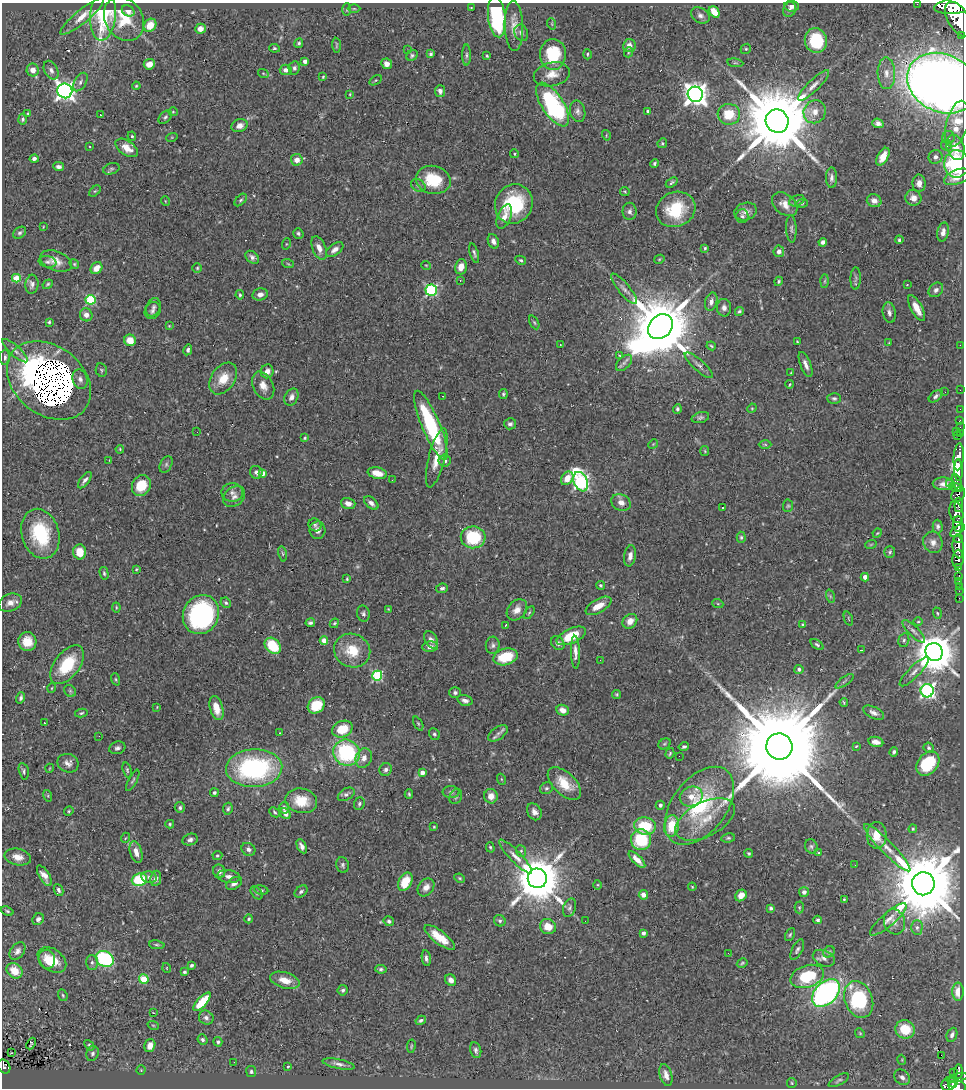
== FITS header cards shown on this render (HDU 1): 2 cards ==
NAXIS1  =                  962
NAXIS2  =                 1086

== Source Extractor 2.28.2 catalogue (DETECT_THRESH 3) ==
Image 962 x 1086 px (HDU 1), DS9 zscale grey, 1 PNG px = 1 image px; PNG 966 x 1090 px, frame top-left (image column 1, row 1086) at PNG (2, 3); each listed source drawn as its Kron ellipse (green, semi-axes under 4 px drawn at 4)
Background 0.669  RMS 0.032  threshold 0.0954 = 3 sigma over >= 5 px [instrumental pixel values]
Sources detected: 496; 1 with non-positive FLUX_AUTO (blend fragments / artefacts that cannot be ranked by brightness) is neither listed nor drawn; the other 495 listed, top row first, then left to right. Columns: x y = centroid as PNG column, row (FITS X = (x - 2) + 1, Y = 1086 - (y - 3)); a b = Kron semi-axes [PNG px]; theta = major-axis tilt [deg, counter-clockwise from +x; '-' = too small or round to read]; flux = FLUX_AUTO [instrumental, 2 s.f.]
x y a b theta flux
917 4 2 2 - 7.1
792 6 7 5 -6 8.4
955 6 21 8 6 4300
471 8 2 2 - 1.5
347 9 6 3 89 2.1
354 9 6 4 0 3.3
789 10 8 6 65 7.7
128 11 7 5 -30 11
714 12 6 4 -50 37
103 15 25 12 85 190
700 15 10 7 -32 8.8
82 16 27 6 40 24
497 17 20 8 -83 230
124 19 23 18 -56 68
958 19 19 10 -58 4700
552 24 6 3 -72 2.1
150 25 7 6 - 29
514 26 25 9 -88 23
200 29 5 5 - 15
521 33 8 6 -69 8.5
962 36 3 3 - 77
816 40 12 11 - 110
299 43 5 4 - 4.1
336 45 7 3 -86 2.4
629 46 6 6 - 15
274 48 5 4 - 3
746 49 5 5 - 3
407 50 2 2 - 2.1
629 52 5 3 - 2
431 54 4 3 - 3.9
553 54 15 13 89 100
587 54 5 3 - 2.3
412 55 6 5 - 4
466 55 10 4 90 5.1
487 56 3 3 - 2.2
305 61 4 4 - 7.3
735 63 8 4 -8 3.8
149 64 6 5 - 15
387 64 5 5 - 11
294 68 7 5 79 6.1
33 70 6 6 - 18
51 70 10 6 -62 9
286 70 6 5 - 10
263 73 5 3 - 2.2
886 73 16 9 -88 21
552 74 18 11 12 28
323 77 4 3 - 2.4
376 80 7 4 31 2.9
80 82 10 6 58 8.2
942 83 36 29 -25 3200
813 85 21 5 44 16
136 86 4 4 - 2.3
65 91 7 7 - 1100
440 91 6 5 - 7.4
350 94 3 3 - 1.7
695 94 7 7 - 2000
553 105 25 11 -57 340
578 111 11 7 -76 8.7
647 111 3 3 - 3.8
173 112 5 4 - 2.4
815 112 12 11 - 23
28 113 3 2 - 1.8
729 114 11 10 - 59
100 115 2 2 - 3.1
165 117 8 5 45 4.8
23 119 5 4 - 3.5
777 121 12 11 - 34000
878 123 5 4 - 6.5
957 124 24 11 75 60
240 126 8 6 19 13
606 135 5 3 - 2
132 136 5 4 - 2.7
172 137 6 4 18 2.4
948 137 6 6 - 5.6
662 143 5 4 - 2.8
946 145 6 5 - 5.7
90 146 3 2 - 2.8
127 148 12 7 -35 25
956 148 13 8 -73 39
514 154 4 4 - 2.2
883 157 10 5 60 23
935 157 7 6 - 8.6
34 159 4 4 - 6.7
297 160 6 6 - 18
655 163 4 4 - 3.7
956 164 14 12 89 180
59 167 5 4 - 6.6
111 169 8 5 18 4.8
957 177 14 7 21 18
832 178 10 5 90 8.6
433 180 17 14 -14 80
672 182 6 4 34 3.9
919 183 9 6 -90 15
418 186 8 6 -33 5.4
95 191 7 4 43 3.3
625 191 5 4 - 2.4
913 198 8 7 - 14
241 200 7 4 46 3.8
165 201 5 3 - 1.7
797 201 8 5 23 4.8
874 201 7 6 - 13
802 203 6 4 17 2.9
514 204 20 18 57 130
785 204 14 10 -39 22
676 209 20 17 24 96
630 211 8 7 - 7.6
745 212 11 8 17 12
742 216 7 6 - 5
504 217 13 6 67 16
43 227 4 2 - 1.4
791 229 13 5 -87 7
943 232 9 5 77 12
20 233 7 5 37 4.5
298 233 5 5 - 4.5
899 240 4 3 - 3.5
493 241 7 5 -68 9.7
823 242 4 4 - 7.2
286 244 5 3 - 1.9
319 248 12 6 -69 17
705 248 4 4 - 2.7
335 250 10 5 38 12
779 251 6 5 - 8.6
474 253 10 4 -74 5
252 257 8 5 -40 7.5
659 259 5 4 - 2.2
521 260 5 4 - 3.8
56 261 16 9 -21 18
48 262 9 5 -11 5.3
74 264 5 4 - 2.8
288 264 6 3 -20 2.5
426 265 5 3 - 1.7
461 267 8 6 76 18
96 268 6 5 - 22
197 268 4 4 - 2.9
16 278 4 4 - 58
856 278 11 5 88 5
460 281 3 2 - 53
779 281 5 4 - 3.6
825 281 6 4 88 3.2
32 284 9 6 84 8.7
48 284 5 4 - 3.1
907 285 3 2 - 1.2
624 289 19 5 -51 11
431 290 6 5 - 290
936 290 8 6 45 8.2
260 294 8 6 12 9.7
240 295 4 3 - 2.9
90 300 5 5 - 170
711 302 9 6 73 9.8
153 307 9 7 65 7.4
724 308 9 7 -82 11
917 308 14 5 -62 24
153 311 9 7 53 7.5
739 311 5 4 - 4.1
889 313 10 6 -79 9.1
86 315 6 6 - 12
49 322 4 3 - 3.2
534 322 7 4 -63 3.3
169 326 3 3 - 1.7
660 327 14 11 45 24000
130 340 6 5 - 27
797 341 3 2 - 1.6
889 343 4 2 - 1.4
560 345 3 2 - 2.4
960 345 2 2 - 50
711 346 5 3 - 2.8
188 350 5 4 - 5.6
15 351 16 5 -42 10
620 356 4 4 - 2.2
5 357 7 5 87 6.3
624 363 10 6 46 7.5
699 365 18 5 -42 11
806 365 13 5 -68 12
101 370 7 5 -76 3.3
267 371 7 6 - 16
791 373 4 2 - 1.5
223 378 17 11 55 41
80 379 10 7 -73 9.1
49 381 46 34 -39 6300
790 384 4 3 - 2.4
263 386 15 10 -63 20
960 390 2 2 - 5.7
945 392 2 2 - 1.1
503 394 5 4 - 3.6
443 396 3 2 - 2.2
936 396 8 4 39 5.9
291 397 9 6 62 9.4
834 398 7 5 -2 4.7
752 408 5 4 - 2.2
677 409 4 4 - 4
960 409 2 2 - 8.7
700 417 9 5 16 5.3
960 421 3 3 - 24
510 424 6 5 - 5.8
431 425 37 9 -67 210
960 427 2 2 - 12
956 431 3 2 - 55
197 432 2 2 - 3.5
960 433 3 2 - 5.4
958 436 3 2 - 4.2
305 438 4 3 - 2.8
653 444 5 4 - 2.2
765 444 6 4 -1 3
120 449 4 3 - 2.2
705 451 5 4 - 2.3
959 457 13 5 85 1100
437 458 30 8 76 43
109 460 2 2 - 6.2
445 461 6 6 - 8.9
166 464 9 5 64 5.5
958 470 10 4 -89 1500
256 472 6 6 - 7.5
262 473 4 4 - 16
377 473 10 5 -12 27
567 478 7 5 53 27
85 480 10 4 52 8.8
392 480 2 2 - 5
581 482 10 7 -68 560
957 482 9 4 -68 480
950 483 3 2 - 12
944 484 11 6 -2 14
141 486 11 9 59 54
956 488 7 3 -16 350
232 492 11 9 -2 13
958 495 8 6 58 420
234 497 12 9 42 13
348 503 7 5 -17 13
371 503 8 5 -41 9.6
621 503 10 8 -30 15
959 505 7 3 85 280
788 506 6 5 - 3.5
722 507 3 2 - 2.2
956 512 11 7 -76 1100
958 524 8 5 -86 1500
315 525 7 6 - 4.6
938 526 7 5 -89 5.7
317 530 9 8 - 12
957 530 8 4 37 790
877 533 5 4 - 2
40 534 25 18 -73 130
473 537 12 11 - 120
741 537 5 4 - 3.7
959 538 4 3 - 440
933 542 11 9 -68 14
871 544 6 3 19 2.1
958 547 11 5 -82 980
79 552 7 6 - 37
890 552 6 5 - 4.3
282 554 8 4 -81 4
630 556 10 6 80 12
958 559 9 5 85 300
959 567 3 3 - 84
136 569 4 3 - 2.2
104 573 6 4 -75 3.6
959 576 4 3 - 37
865 577 4 4 - 12
347 579 4 3 - 2.6
959 581 2 2 - 6.6
600 585 5 4 - 3.4
959 586 2 2 - 7.2
442 588 6 4 6 5.9
959 591 3 2 - 2.6
830 596 7 4 -72 3.4
959 598 2 2 - 4.7
10 603 12 8 22 15
226 603 5 5 - 4.2
718 604 5 3 - 2.2
598 606 14 6 30 28
116 607 5 3 - 2.4
388 609 4 3 - 1.9
517 610 12 9 50 18
529 613 7 3 54 3
937 613 6 4 -71 2.4
363 614 8 6 -74 5.6
201 615 20 17 63 380
848 619 7 2 -69 1.8
630 621 8 6 46 19
918 622 4 3 - 2.1
310 623 4 3 - 4.5
334 623 5 4 - 3.2
802 624 3 2 - 1.9
506 625 3 2 - 2
914 631 15 5 -45 9.4
571 636 16 7 25 61
431 640 9 6 -63 11
904 640 7 5 76 4.4
324 641 4 4 - 28
27 642 9 9 - 31
558 643 8 6 -49 8.5
493 645 9 7 81 6.8
817 645 7 4 -37 4
273 646 9 7 -44 79
430 647 8 5 3 9.9
861 650 3 2 - 3.3
352 651 18 16 -25 61
575 652 16 4 -88 13
934 652 9 8 - 7700
506 657 12 8 16 70
600 660 3 2 - 2.7
67 665 22 12 53 85
799 669 4 4 - 6.2
914 672 20 5 45 12
377 676 5 5 - 190
116 679 6 4 -71 2.6
844 681 11 2 35 4
52 688 5 3 - 1.8
70 691 6 5 - 3.5
927 691 6 6 - 570
455 693 6 5 - 5.3
617 694 4 4 - 2.9
21 698 6 4 73 4.9
465 700 8 5 -17 9
844 702 4 3 - 2.5
316 705 9 7 38 73
157 707 3 2 - 1.6
216 708 12 6 -74 30
563 710 6 5 - 16
81 713 6 4 12 3.1
874 713 11 5 -26 11
44 723 3 2 - 7.1
418 723 7 4 -63 3.2
342 729 10 8 23 52
280 733 2 2 - 1.8
498 733 11 6 35 8.2
434 734 6 5 - 4.1
99 736 3 2 - 1.6
876 742 7 5 -11 12
664 744 6 5 - 3.1
779 746 13 13 - 86000
856 746 3 3 - 1.8
684 747 5 4 - 4.3
117 748 8 6 17 6.5
929 748 5 4 - 3.9
894 752 4 4 - 4.6
346 753 13 12 - 220
670 753 5 4 - 3.1
679 756 2 2 - 1.1
364 758 10 8 66 16
68 763 11 9 -21 12
928 764 14 10 50 120
50 768 4 3 - 1.7
254 768 28 19 2 330
127 770 7 4 -73 3.4
386 770 6 6 - 6.9
24 771 8 5 -76 4.7
422 773 4 4 - 16
501 779 5 3 - 2.2
133 780 12 4 62 4.4
564 784 20 11 -43 49
547 788 7 5 29 4.2
451 792 8 6 0 6.5
214 793 4 4 - 4.8
346 794 9 5 30 5.7
409 794 5 3 - 3.1
48 796 6 4 -73 2.5
491 796 7 6 - 18
456 797 8 6 62 4.9
691 797 12 9 21 24
301 801 16 12 -12 50
359 804 6 5 - 4.1
660 805 4 4 - 5.7
699 806 45 27 52 190
180 808 5 5 - 4.5
284 808 6 5 - 6.1
228 809 6 4 81 4.4
69 811 5 4 - 2.6
275 812 6 3 -44 3
534 812 9 6 -59 11
285 814 6 4 -50 11
705 819 32 17 27 55
170 824 4 4 - 2.5
645 826 11 8 -12 83
672 826 10 7 81 63
434 827 4 3 - 2
913 829 4 3 - 2.6
877 835 13 10 90 38
125 838 5 3 - 2
728 838 7 4 8 3.7
190 840 8 5 19 7
641 840 10 10 - 100
302 846 7 4 -63 9.4
811 846 7 6 - 4.5
490 847 5 4 - 2.9
887 848 32 6 -46 27
248 849 7 6 - 8.4
521 851 6 5 - 3.8
136 852 11 6 -74 18
749 853 4 4 - 2.8
819 853 4 2 - 1.6
217 856 5 4 - 2.8
515 856 23 5 -45 18
18 857 13 8 -12 20
637 860 11 4 -45 18
343 865 8 6 -78 5.1
855 865 2 2 - 1.2
219 871 7 6 - 9.1
44 876 11 5 -59 14
229 876 11 6 -6 12
149 877 8 5 -10 6.1
156 878 7 5 80 9
460 878 5 3 - 2.7
537 878 10 9 - 12000
139 880 8 6 17 100
405 882 10 6 61 54
234 883 9 5 30 11
923 884 11 11 - 30000
598 885 5 3 - 2.2
426 887 10 7 52 13
692 887 4 3 - 2.2
58 890 6 4 -65 5.6
261 890 7 4 -11 4.6
301 891 7 5 40 5.4
804 892 5 5 - 7.2
257 893 7 5 -51 4
643 895 4 4 - 12
741 895 6 5 - 17
844 900 4 3 - 2.8
799 907 6 4 -89 2.9
570 908 9 6 71 6.6
771 908 4 4 - 4.3
7 911 6 4 -21 3.5
38 919 6 5 - 6.6
249 919 4 4 - 3.1
888 919 23 6 41 19
817 920 4 4 - 4.1
389 921 5 4 - 5.1
500 921 6 5 - 4.4
585 921 2 2 - 2.3
894 922 13 10 -71 15
548 927 8 7 - 31
917 927 7 5 89 5.8
643 933 4 3 - 8
790 935 7 4 63 3.4
440 937 18 6 -37 40
157 945 8 4 -7 3.7
797 950 11 5 63 6.5
17 951 10 6 51 9
829 952 6 5 - 3.8
728 953 2 2 - 1.9
426 958 8 4 -80 6.3
824 958 11 7 -24 11
47 959 9 8 - 19
105 959 9 7 -28 230
52 960 16 11 -38 47
92 962 7 6 - 5.9
742 963 6 3 31 3.1
192 965 4 3 - 4.1
167 968 5 3 - 1.6
381 969 6 4 -8 4.6
14 971 9 7 -40 34
185 972 4 3 - 3.5
807 976 17 11 18 100
144 979 5 4 - 90
285 980 15 8 -16 29
451 980 6 5 - 11
343 990 5 5 - 4.8
958 992 9 5 -90 27
826 993 16 11 44 580
63 995 6 4 -69 2.8
859 999 19 14 -69 180
202 1002 11 5 48 77
153 1013 3 2 - 1.2
206 1018 7 6 - 8.3
421 1020 5 4 - 5
153 1025 6 3 -19 2.1
905 1029 10 9 - 59
860 1033 5 4 - 2.7
952 1035 7 5 66 8.2
202 1040 5 4 - 5.1
218 1042 5 4 - 4.3
31 1044 6 2 67 2.6
89 1045 6 4 -49 3.5
150 1046 7 5 74 16
411 1046 7 3 81 2.7
476 1050 8 5 -76 6.4
11 1053 3 2 - 4.3
92 1053 8 6 69 6.3
941 1055 2 2 - 660
902 1060 5 3 - 1.9
234 1062 2 2 - 2.3
339 1064 16 4 -11 9.6
288 1066 3 2 - 1.9
4 1067 7 5 -59 88
141 1070 4 4 - 2.2
251 1071 5 5 - 4.1
959 1072 7 3 89 170
954 1073 3 2 - 9.3
666 1075 11 6 -74 13
902 1077 8 7 - 9.4
957 1078 11 3 14 200
839 1080 11 5 29 5.7
792 1083 5 4 - 2.5
953 1083 5 3 - 230
949 1084 7 6 - 320
957 1087 9 6 -11 490
At the frame edge (FLAGS 8, measured only in part): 6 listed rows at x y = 917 4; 955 6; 962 36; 942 83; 4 1067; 957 1087
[1 non-positive-flux detection neither listed nor drawn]